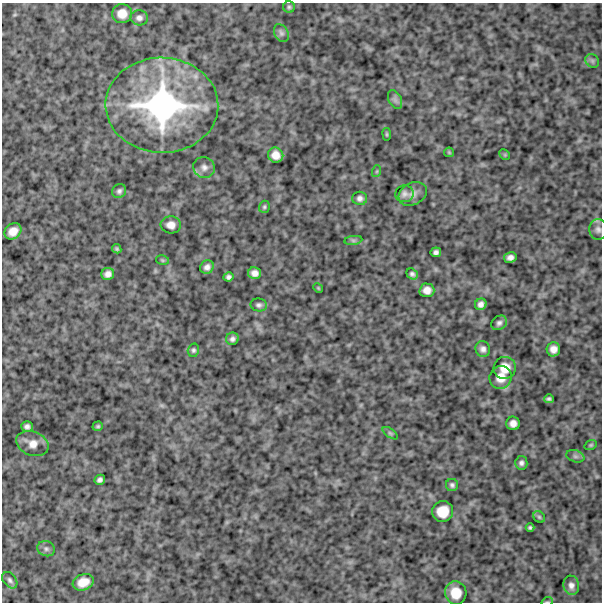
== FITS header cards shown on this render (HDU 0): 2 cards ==
NAXIS1  =                  600
NAXIS2  =                  600

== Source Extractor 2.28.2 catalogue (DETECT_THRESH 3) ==
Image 600 x 600 px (HDU 0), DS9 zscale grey, 1 PNG px = 1 image px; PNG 604 x 604 px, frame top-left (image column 1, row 600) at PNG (2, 3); each listed source drawn as its Kron ellipse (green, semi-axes under 4 px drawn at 4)
Background 1040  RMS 210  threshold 635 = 3 sigma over >= 5 px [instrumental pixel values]
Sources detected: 62; all 62 listed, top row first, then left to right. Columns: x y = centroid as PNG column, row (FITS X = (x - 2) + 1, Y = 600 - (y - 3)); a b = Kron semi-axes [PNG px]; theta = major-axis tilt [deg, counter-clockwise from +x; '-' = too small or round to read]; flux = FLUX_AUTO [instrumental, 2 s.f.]
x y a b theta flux
289 7 6 6 - 2.4e+04
122 14 10 9 - 1.5e+05
139 18 9 7 -11 5.8e+04
281 33 9 6 -62 4.1e+04
592 61 7 6 - 3.3e+04
395 100 10 6 -63 4.8e+04
162 105 56 47 -1 3.3e+06
387 134 6 3 -82 1.5e+04
449 152 5 5 - 1.6e+04
276 155 8 7 - 1.2e+05
505 155 6 4 -45 1.8e+04
204 167 11 10 - 7.7e+04
377 171 6 4 71 1.6e+04
119 191 7 6 - 4.0e+04
404 194 9 8 - 5.5e+04
413 194 15 11 29 1.1e+05
360 198 7 6 - 5.4e+04
264 207 6 5 - 2.4e+04
171 225 10 8 -5 1.0e+05
598 229 10 9 - 6.3e+04
13 231 9 7 38 1.3e+05
353 240 9 4 8 3.1e+04
117 249 5 4 - 2.3e+04
436 252 5 5 - 4.3e+04
510 257 6 5 - 6.1e+04
162 260 6 4 -12 1.9e+04
207 267 7 6 - 6.0e+04
255 273 6 6 - 7.6e+04
108 274 6 6 - 7.1e+04
412 274 6 5 - 3.8e+04
228 277 5 4 - 3.9e+04
318 288 5 4 - 1.4e+04
427 290 7 7 - 9.8e+04
481 304 6 5 - 6.1e+04
259 305 8 6 -11 4.3e+04
499 323 8 6 35 4.7e+04
232 339 6 6 - 4.7e+04
483 349 8 7 - 6.0e+04
553 349 7 7 - 9.5e+04
193 350 7 5 75 3.0e+04
505 368 11 11 - 1.8e+05
501 377 12 11 - 1.7e+05
549 399 5 3 - 2.9e+04
513 423 7 7 - 8.3e+04
98 426 5 4 - 2.3e+04
27 427 6 5 - 4.9e+04
390 433 9 4 -36 2.6e+04
32 443 17 12 -21 1.5e+05
591 445 6 4 21 1.9e+04
575 456 9 6 -18 4.0e+04
521 463 7 6 - 4.4e+04
100 480 5 5 - 4.4e+04
452 485 6 6 - 3.7e+04
443 512 10 10 - 2.4e+05
539 517 6 5 - 2.2e+04
530 528 4 3 - 2.4e+04
46 549 9 7 -22 4.7e+04
10 580 9 6 -51 4.2e+04
83 582 11 8 20 1.7e+05
571 585 10 8 -80 6.8e+04
456 593 11 10 - 2.3e+05
547 602 6 3 18 1.4e+04
At the frame edge (FLAGS 8, measured only in part): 1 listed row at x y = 547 602